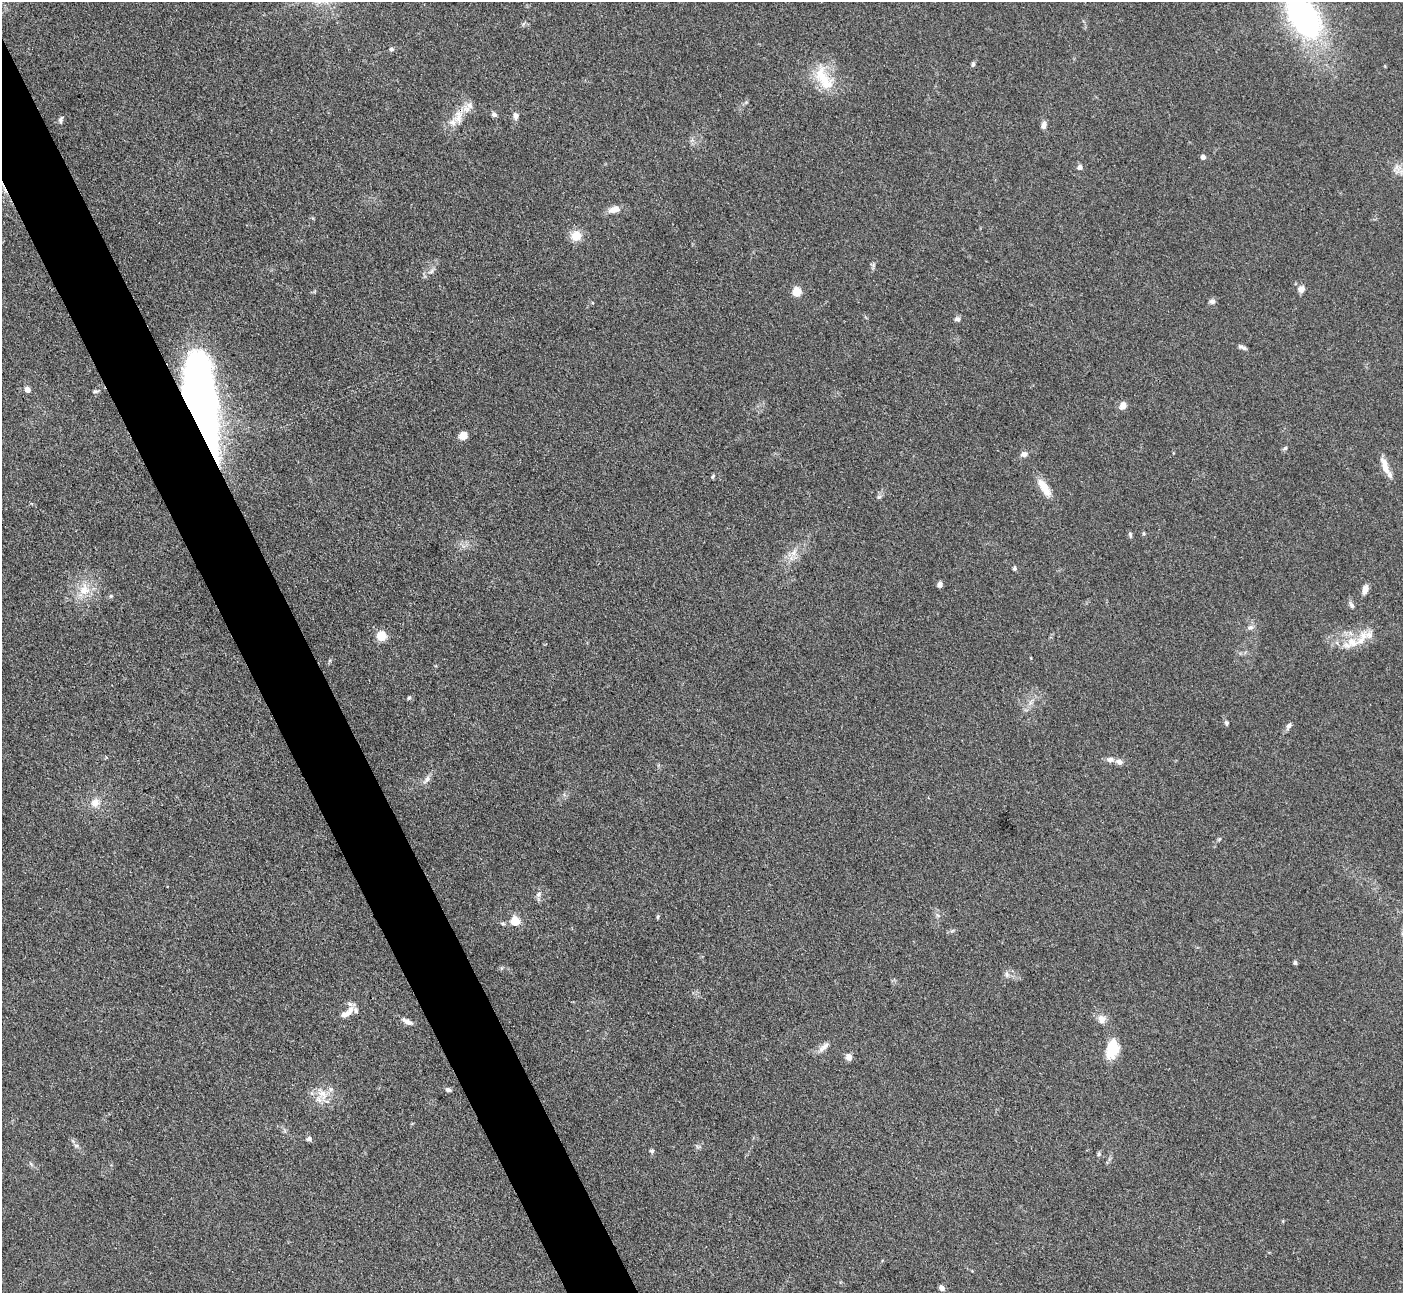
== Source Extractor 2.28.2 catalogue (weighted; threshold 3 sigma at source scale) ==
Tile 11 of 4 x 4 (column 3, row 3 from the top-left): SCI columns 2812-4212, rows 1581-2871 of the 5623 x 5610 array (HDU 1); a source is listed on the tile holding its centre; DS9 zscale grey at full resolution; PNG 1405 x 1295 px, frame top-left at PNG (2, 2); no overlay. Shown black and unused: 5% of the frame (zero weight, under 3 of 4 exposures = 1% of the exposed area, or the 3 px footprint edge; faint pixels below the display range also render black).
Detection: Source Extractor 2.28.2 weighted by HDU 2 'WHT'; one run over the whole footprint, this tile lists its part. Background 0.201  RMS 0.0081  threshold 0.0365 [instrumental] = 3 sigma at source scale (4.5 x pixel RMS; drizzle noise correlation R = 1.50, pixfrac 1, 0.05/0.05 arcsec/px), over >= 5 px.
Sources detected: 78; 3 inside a brighter object's white glare — not listed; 6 inside a brighter listed object's ellipse — not listed separately; the other 69 listed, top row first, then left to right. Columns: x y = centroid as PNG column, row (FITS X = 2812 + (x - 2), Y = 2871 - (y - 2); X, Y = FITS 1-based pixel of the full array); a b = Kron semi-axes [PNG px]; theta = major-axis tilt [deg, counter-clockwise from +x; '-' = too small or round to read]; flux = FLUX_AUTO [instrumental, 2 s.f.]
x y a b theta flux
1304 17 42 25 -52 210
391 49 6 5 - 1.8
973 64 5 4 - 1.7
823 78 40 18 -59 28
494 114 7 5 -32 2.4
516 116 10 7 -78 3.3
458 117 19 11 75 11
61 120 9 5 73 2
1044 125 9 6 75 3.8
1203 157 5 5 - 3.3
1080 167 6 6 - 3.1
614 209 15 8 18 7.2
576 236 13 12 - 11
431 272 9 4 14 2
1301 289 8 7 - 4
796 292 5 5 - 36
1212 301 8 7 - 2.6
957 319 8 6 16 2.2
1244 348 9 5 -18 2.1
203 378 71 41 -73 240
27 390 8 6 -53 3.2
95 391 7 4 0 1.5
1123 405 9 7 72 5.2
463 436 9 8 - 6.6
1285 448 5 5 - 1.4
1024 454 8 7 - 3.4
1385 466 21 7 -72 9.7
713 476 6 4 46 1.1
1044 487 23 9 -57 13
879 497 7 5 21 1.7
1143 533 5 3 - 0.99
1130 535 8 4 -75 1.5
794 552 14 6 65 5.5
1014 568 6 5 - 1.5
940 584 7 6 - 2.4
1365 589 10 6 69 5.7
84 590 18 14 80 15
111 596 5 4 - 1.1
1351 605 9 5 -58 2.3
1250 627 8 6 1 2.5
381 636 5 5 - 47
1351 643 25 13 24 19
409 698 5 4 - 1.1
1226 722 6 5 - 1.5
1289 726 8 6 42 2.7
1110 759 9 7 -2 3.4
1119 762 8 6 -18 4.1
427 779 13 7 49 4.1
95 803 11 10 - 7.4
1219 839 7 4 53 1.1
539 894 10 6 67 2.8
938 916 6 4 -20 1.3
658 917 6 4 71 1
515 921 5 5 - 38
1295 963 5 4 - 1.5
1007 974 9 4 82 2
346 1014 16 8 22 7.1
1101 1019 12 11 - 5.8
407 1022 12 6 -28 4.5
823 1047 19 6 44 4.9
1112 1049 22 13 74 21
849 1057 8 7 - 3.9
448 1090 7 5 -22 1.9
322 1094 19 10 -52 10
309 1139 5 5 - 2.5
76 1145 7 4 -1 1.5
652 1151 6 5 - 1.5
1099 1154 6 4 70 1.4
941 1288 6 5 - 3.5
Overlapping masked pixels (flux is a lower limit): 1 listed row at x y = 203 378
Isophote crosses this tile's border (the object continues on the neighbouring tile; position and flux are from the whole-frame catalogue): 1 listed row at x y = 1304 17